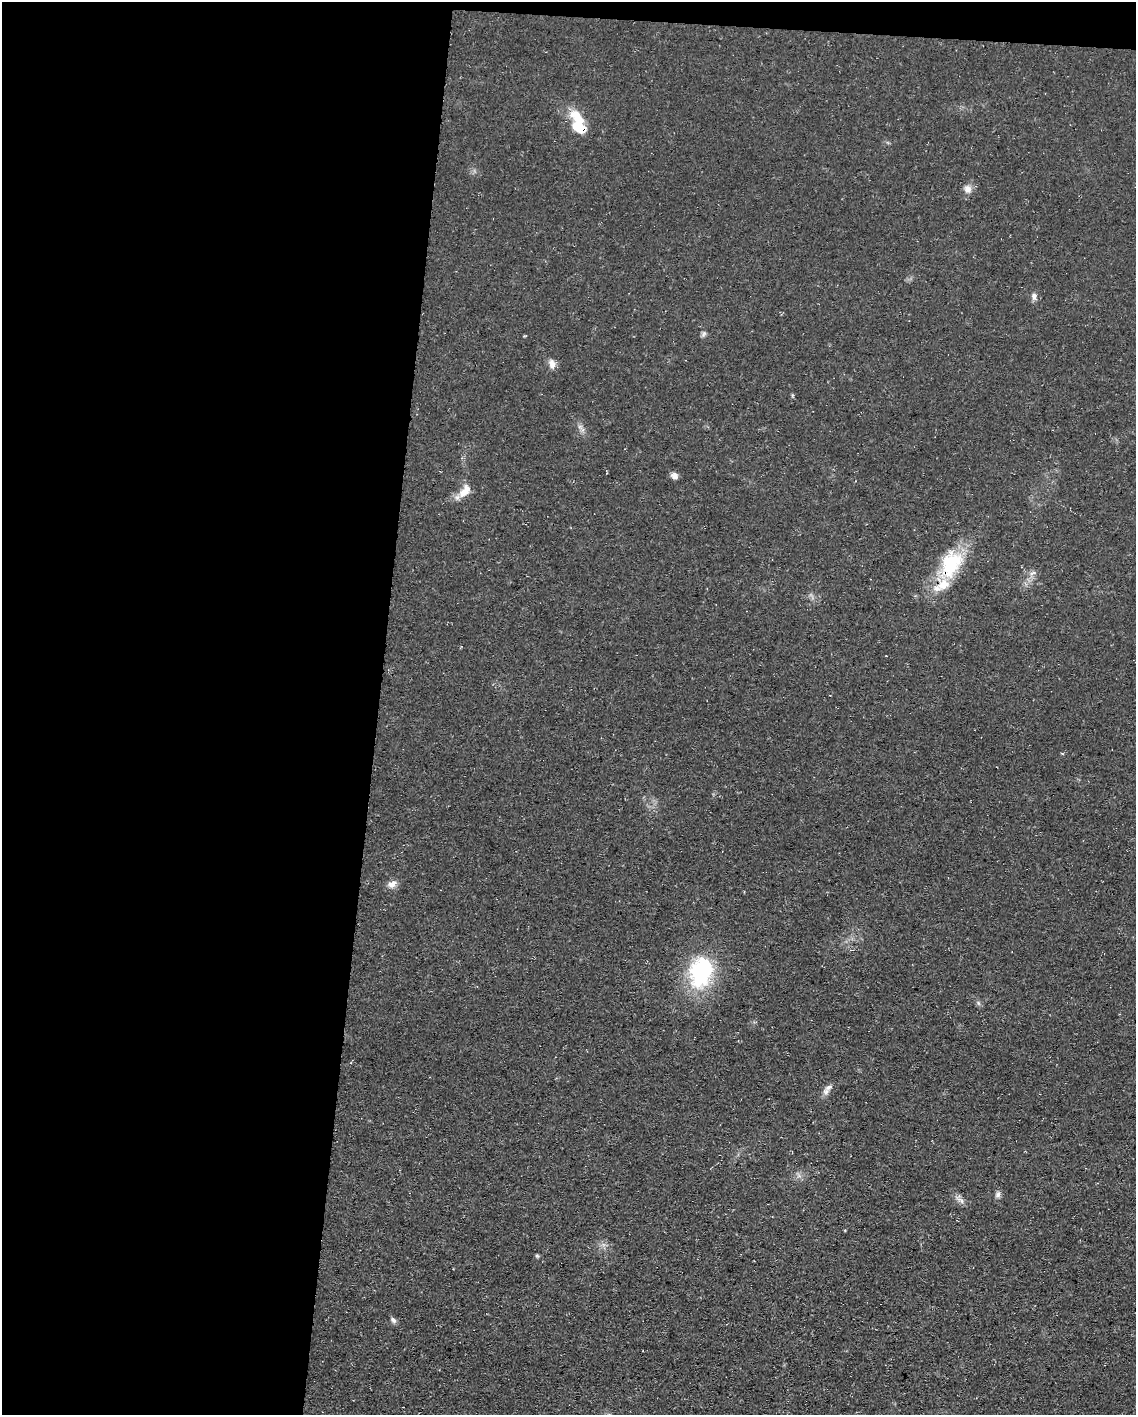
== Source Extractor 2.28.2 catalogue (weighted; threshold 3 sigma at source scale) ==
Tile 1 of 4 x 3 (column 1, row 1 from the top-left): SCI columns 1-1134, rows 3041-4453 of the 4538 x 4557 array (HDU 1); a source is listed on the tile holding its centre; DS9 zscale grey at full resolution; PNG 1138 x 1417 px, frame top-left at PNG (2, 2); no overlay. Shown black and unused: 34% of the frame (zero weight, under 3 of 4 exposures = <1% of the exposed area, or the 3 px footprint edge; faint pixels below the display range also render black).
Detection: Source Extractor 2.28.2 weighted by HDU 2 'WHT'; one run over the whole footprint, this tile lists its part. Background 0.0698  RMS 0.0075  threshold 0.0339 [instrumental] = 3 sigma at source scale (4.5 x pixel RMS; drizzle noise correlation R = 1.50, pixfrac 1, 0.05/0.05 arcsec/px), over >= 5 px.
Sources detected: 21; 3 inside a brighter listed object's ellipse — not listed separately; the other 18 listed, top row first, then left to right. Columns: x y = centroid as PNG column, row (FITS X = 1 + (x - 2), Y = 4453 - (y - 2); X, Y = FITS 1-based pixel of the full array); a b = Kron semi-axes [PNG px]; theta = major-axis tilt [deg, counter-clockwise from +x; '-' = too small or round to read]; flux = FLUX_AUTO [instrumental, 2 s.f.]
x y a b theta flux
578 119 31 13 -53 18
968 189 12 9 -37 4.5
1034 296 10 6 -85 2.9
704 334 9 5 52 1.8
552 364 12 7 -83 4.8
580 427 7 4 -18 1.6
674 476 8 7 - 3.8
465 491 21 11 52 9.3
950 564 37 23 63 48
1033 573 10 4 26 2.2
392 884 12 9 31 4.9
701 972 40 27 75 70
978 1003 7 4 -71 1.4
828 1088 13 6 35 3.8
998 1194 8 7 - 2.4
960 1200 15 6 -35 3.7
537 1256 6 4 -44 0.98
393 1320 8 6 -46 2.3
Overlapping masked pixels (flux is a lower limit): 1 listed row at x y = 950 564